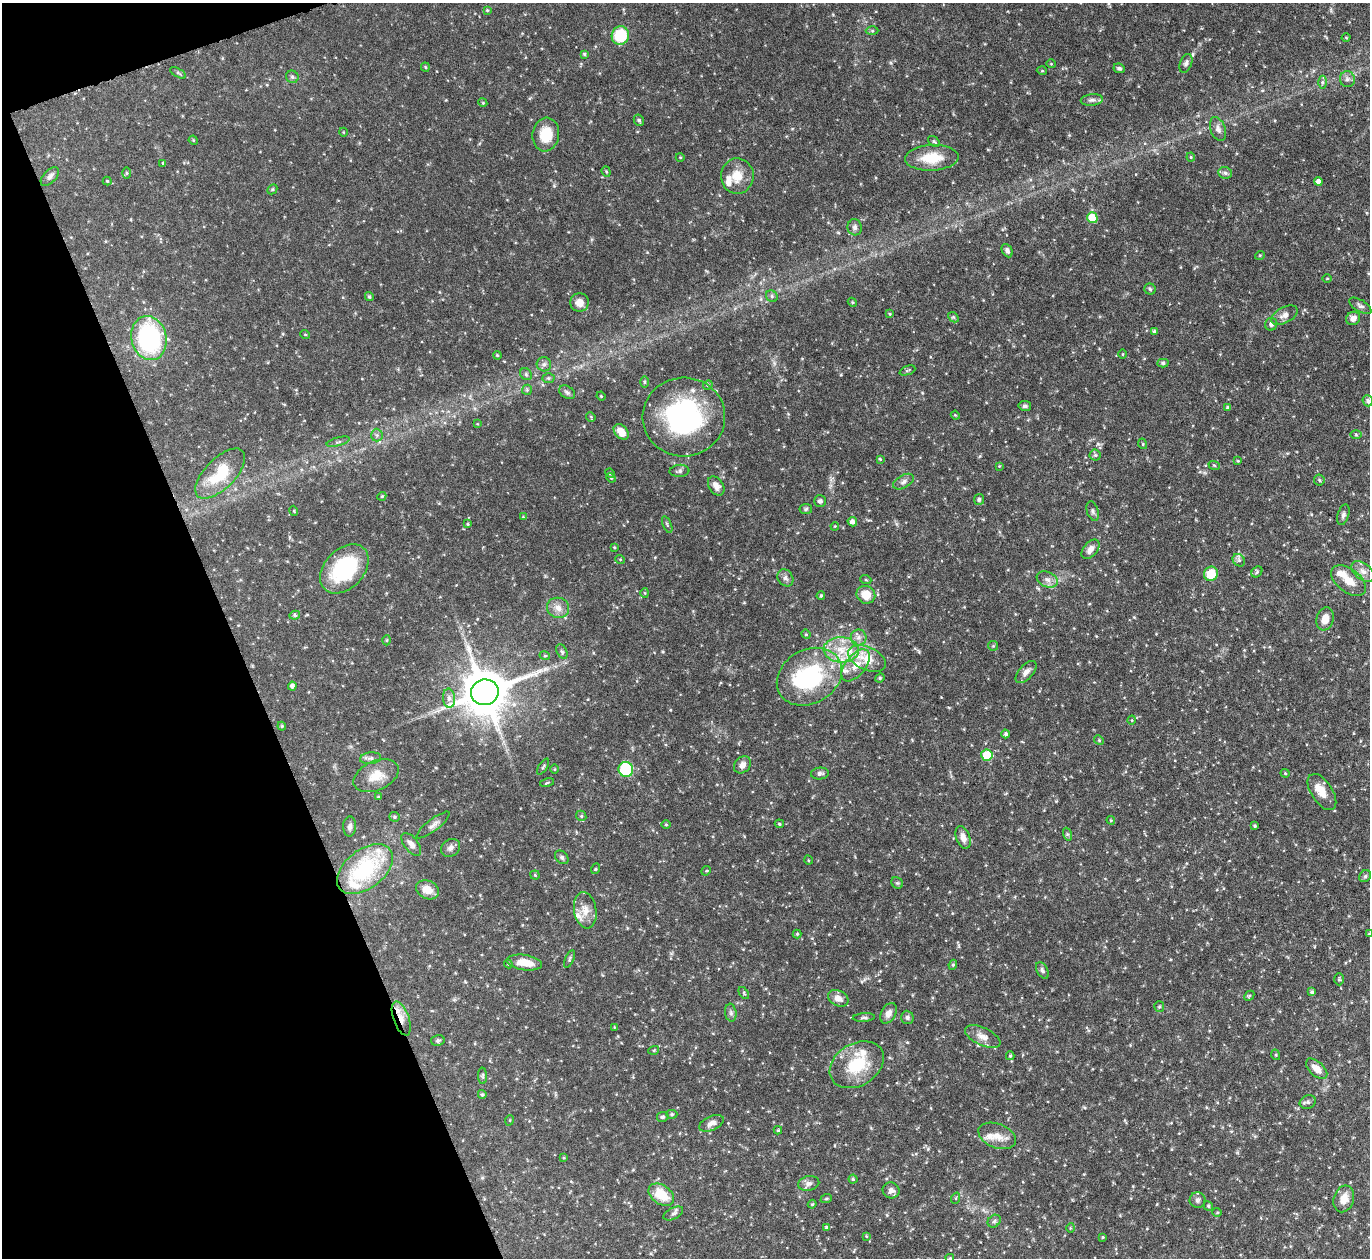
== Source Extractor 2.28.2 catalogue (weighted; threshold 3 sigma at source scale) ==
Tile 5 of 4 x 4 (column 1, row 2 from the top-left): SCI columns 55-1422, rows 2817-4072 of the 5533 x 5491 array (HDU 1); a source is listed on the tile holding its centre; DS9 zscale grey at full resolution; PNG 1372 x 1260 px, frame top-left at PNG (2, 3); each listed source drawn as its Kron ellipse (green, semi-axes under 4 px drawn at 4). Shown black and unused: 18% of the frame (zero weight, under 5 of 9 exposures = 3% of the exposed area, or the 3 px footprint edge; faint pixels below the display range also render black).
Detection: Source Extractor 2.28.2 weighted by HDU 2 'WHT'; one run over the whole footprint, this tile lists its part. Background 0.099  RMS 0.0037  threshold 0.0152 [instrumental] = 3 sigma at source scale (4.09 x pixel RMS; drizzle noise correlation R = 1.36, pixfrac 0.8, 0.05/0.05 arcsec/px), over >= 5 px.
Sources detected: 238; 1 inside a brighter object's white glare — neither listed nor drawn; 11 inside a brighter listed object's ellipse — not listed separately; the other 226 listed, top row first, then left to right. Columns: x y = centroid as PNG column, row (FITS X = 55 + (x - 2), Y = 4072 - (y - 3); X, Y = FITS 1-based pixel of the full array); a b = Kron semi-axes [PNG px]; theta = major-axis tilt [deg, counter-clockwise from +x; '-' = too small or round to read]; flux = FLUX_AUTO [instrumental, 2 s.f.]
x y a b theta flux
487 10 4 4 - 0.31
872 31 6 4 -1 0.46
620 35 9 8 - 13
1346 38 4 3 - 0.27
584 54 4 4 - 0.41
1186 63 10 6 69 1.1
1051 64 5 3 - 0.25
425 67 4 4 - 0.35
1119 68 6 4 -24 0.66
1042 71 5 3 - 0.29
178 73 9 3 -28 0.53
292 77 6 6 - 0.71
1347 79 8 7 - 1.2
1322 82 6 4 90 0.62
1092 100 11 5 6 1.1
483 103 4 3 - 0.31
639 120 6 5 - 0.63
1218 129 12 7 -70 1.7
343 132 4 3 - 0.25
546 135 17 13 83 7.4
193 140 5 4 - 0.31
934 141 6 4 -39 0.51
680 157 4 3 - 0.28
1191 157 4 4 - 0.34
932 158 27 13 3 8.4
163 163 4 4 - 0.38
606 172 5 4 - 0.38
127 173 5 3 - 0.39
1225 173 7 6 - 0.82
737 176 18 16 84 5.2
50 177 11 6 46 1.3
107 181 4 4 - 0.36
1318 182 4 4 - 1.8
272 189 5 4 - 0.49
1092 218 5 5 - 9.5
855 227 8 7 - 1.1
1007 251 7 5 -63 1
1260 255 5 3 - 0.27
1327 278 5 3 - 0.26
1150 289 6 5 - 0.54
369 296 4 3 - 0.54
772 296 6 5 - 0.61
579 302 9 9 - 2.9
852 302 5 3 - 0.35
1360 306 12 6 -31 1.1
889 314 4 3 - 0.36
1284 315 14 8 27 1.9
953 317 6 4 -43 0.5
1353 318 7 6 - 1.7
1271 324 6 6 - 1.1
1154 331 4 4 - 0.52
305 334 5 3 - 0.26
149 338 22 17 -77 47
1123 354 4 3 - 0.28
497 355 4 3 - 0.32
1163 363 5 4 - 0.61
544 364 7 7 - 1
907 370 8 2 21 0.37
526 374 6 5 - 0.62
548 378 6 5 - 0.55
644 382 5 3 - 0.43
708 385 5 4 - 0.47
527 390 5 5 - 0.49
567 392 9 6 -30 0.89
601 396 5 3 - 0.26
1368 401 5 5 - 0.84
1025 406 6 5 - 0.75
1227 407 3 3 - 0.51
955 415 4 3 - 0.3
591 417 5 4 - 0.31
684 417 41 39 3 49
477 424 4 3 - 0.25
621 432 9 6 -48 3.1
377 435 6 6 - 0.7
1356 435 6 4 -1 0.41
338 442 12 3 15 0.65
1143 444 5 3 - 0.3
1095 455 5 5 - 0.57
880 459 4 4 - 0.38
1238 461 4 3 - 0.27
1214 465 6 3 -19 0.38
999 466 4 4 - 0.27
679 471 10 6 4 0.87
610 473 5 4 - 0.36
220 474 32 15 45 13
611 478 5 4 - 0.34
1319 480 6 5 - 0.46
904 482 11 6 29 1.3
716 486 10 7 -56 1.7
382 496 5 3 - 0.32
979 499 5 5 - 0.78
820 501 6 5 - 0.84
806 509 6 5 - 0.54
294 511 5 3 - 0.28
1093 511 10 6 -72 0.88
1343 515 10 5 73 0.94
523 517 4 4 - 0.3
852 522 5 4 - 1.5
467 524 3 3 - 0.3
667 525 9 3 -68 0.46
835 526 4 3 - 0.29
614 547 4 3 - 0.31
1090 549 11 7 50 2
620 559 5 3 - 0.27
1239 560 7 5 -45 0.74
344 569 28 19 47 23
1363 571 13 8 -39 2.2
1257 572 6 5 - 0.51
1211 574 7 7 - 7.3
785 578 9 7 -55 1.2
1047 579 11 7 -21 1.8
866 580 5 3 - 0.35
1349 581 20 11 -37 4.6
645 593 5 3 - 0.3
866 595 9 8 - 4.7
821 596 4 3 - 0.37
558 608 11 10 - 2.5
295 615 5 4 - 0.59
1325 619 12 8 73 3.1
806 634 5 4 - 0.38
858 637 8 8 - 1.4
387 640 5 3 - 0.33
993 646 5 5 - 0.4
841 650 17 12 -3 6.6
562 652 7 5 -62 0.64
545 656 5 3 - 0.35
867 659 20 11 -24 8
856 665 19 10 51 4.1
1026 672 13 7 47 1.8
809 677 34 27 30 32
880 678 5 4 - 0.42
292 686 4 4 - 1.2
485 692 14 12 19 1500
449 698 9 6 -85 1.4
1132 720 4 3 - 0.26
282 726 4 4 - 0.37
1006 734 4 4 - 0.69
1099 740 5 4 - 0.41
987 755 6 5 - 12
371 758 10 6 7 1.1
742 765 9 7 43 1.7
543 767 9 3 57 0.52
554 769 5 3 - 0.25
626 769 7 7 - 21
820 773 9 6 6 0.95
1285 773 4 4 - 0.34
376 776 24 14 25 6
547 783 7 3 12 0.34
1322 792 20 10 -57 4.2
378 797 4 3 - 0.37
581 816 5 4 - 0.52
394 817 5 4 - 0.52
1111 820 4 4 - 0.35
779 824 4 3 - 0.45
433 825 20 5 38 1.7
666 825 5 3 - 0.31
350 826 10 6 88 1.1
1255 826 3 3 - 0.45
1067 834 7 4 -71 0.57
963 837 12 7 -72 2.6
411 844 13 7 -52 1.8
450 848 10 8 36 1.4
562 857 7 5 -45 0.71
808 860 5 3 - 0.28
365 869 32 19 38 27
595 869 5 3 - 0.3
706 871 5 4 - 0.39
535 875 4 4 - 0.38
1365 876 6 5 - 0.59
897 883 6 5 - 0.53
428 890 12 9 -25 4.1
585 910 18 11 -81 3.7
797 934 4 4 - 0.37
1369 934 4 3 - 0.36
569 959 9 4 66 0.57
524 963 18 7 -8 5.2
508 964 4 4 - 0.36
953 965 5 4 - 0.42
1042 970 9 5 -61 0.82
1339 979 6 4 -89 0.45
1312 992 4 4 - 0.76
744 993 7 3 -55 0.39
1249 996 6 4 45 0.39
838 998 11 7 -28 2.3
1159 1007 5 5 - 0.47
731 1013 9 5 -84 0.85
889 1013 11 7 59 1.9
907 1017 6 6 - 0.79
401 1018 18 8 -70 3.4
864 1018 11 3 3 0.67
614 1027 4 2 - 0.23
983 1037 19 9 -25 2.9
438 1040 7 5 14 0.61
654 1050 5 3 - 0.29
1276 1055 5 3 - 0.3
1010 1056 4 3 - 0.42
857 1065 29 21 31 14
1317 1069 13 7 -42 3.3
482 1076 8 4 -87 0.54
482 1094 4 4 - 0.48
1308 1102 8 6 22 0.92
672 1114 5 4 - 0.46
663 1117 6 5 - 0.58
510 1120 5 3 - 0.28
711 1123 13 7 24 1.7
778 1130 4 4 - 0.34
997 1136 19 12 -21 4
564 1158 3 3 - 0.28
853 1179 4 4 - 0.45
809 1183 11 7 11 1.4
891 1190 8 8 - 1.5
661 1195 14 9 -35 7.8
956 1198 5 3 - 0.32
826 1199 6 3 19 0.36
1344 1199 13 10 73 3.6
1198 1200 8 8 - 0.94
812 1204 4 4 - 0.33
1208 1206 5 4 - 0.45
1217 1212 5 4 - 0.38
673 1213 10 5 27 0.97
994 1221 7 5 44 0.76
826 1227 4 4 - 0.38
1070 1228 5 3 - 0.3
866 1236 4 4 - 0.3
1103 1237 3 3 - 0.27
950 1258 4 3 - 0.44
Overlapping masked pixels (flux is a lower limit): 1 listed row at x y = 401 1018
Isophote crosses this tile's border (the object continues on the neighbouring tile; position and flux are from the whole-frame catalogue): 2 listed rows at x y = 1369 934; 950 1258
Unlisted compact peaks at least as high as the median listed source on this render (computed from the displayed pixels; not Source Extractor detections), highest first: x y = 1098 444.